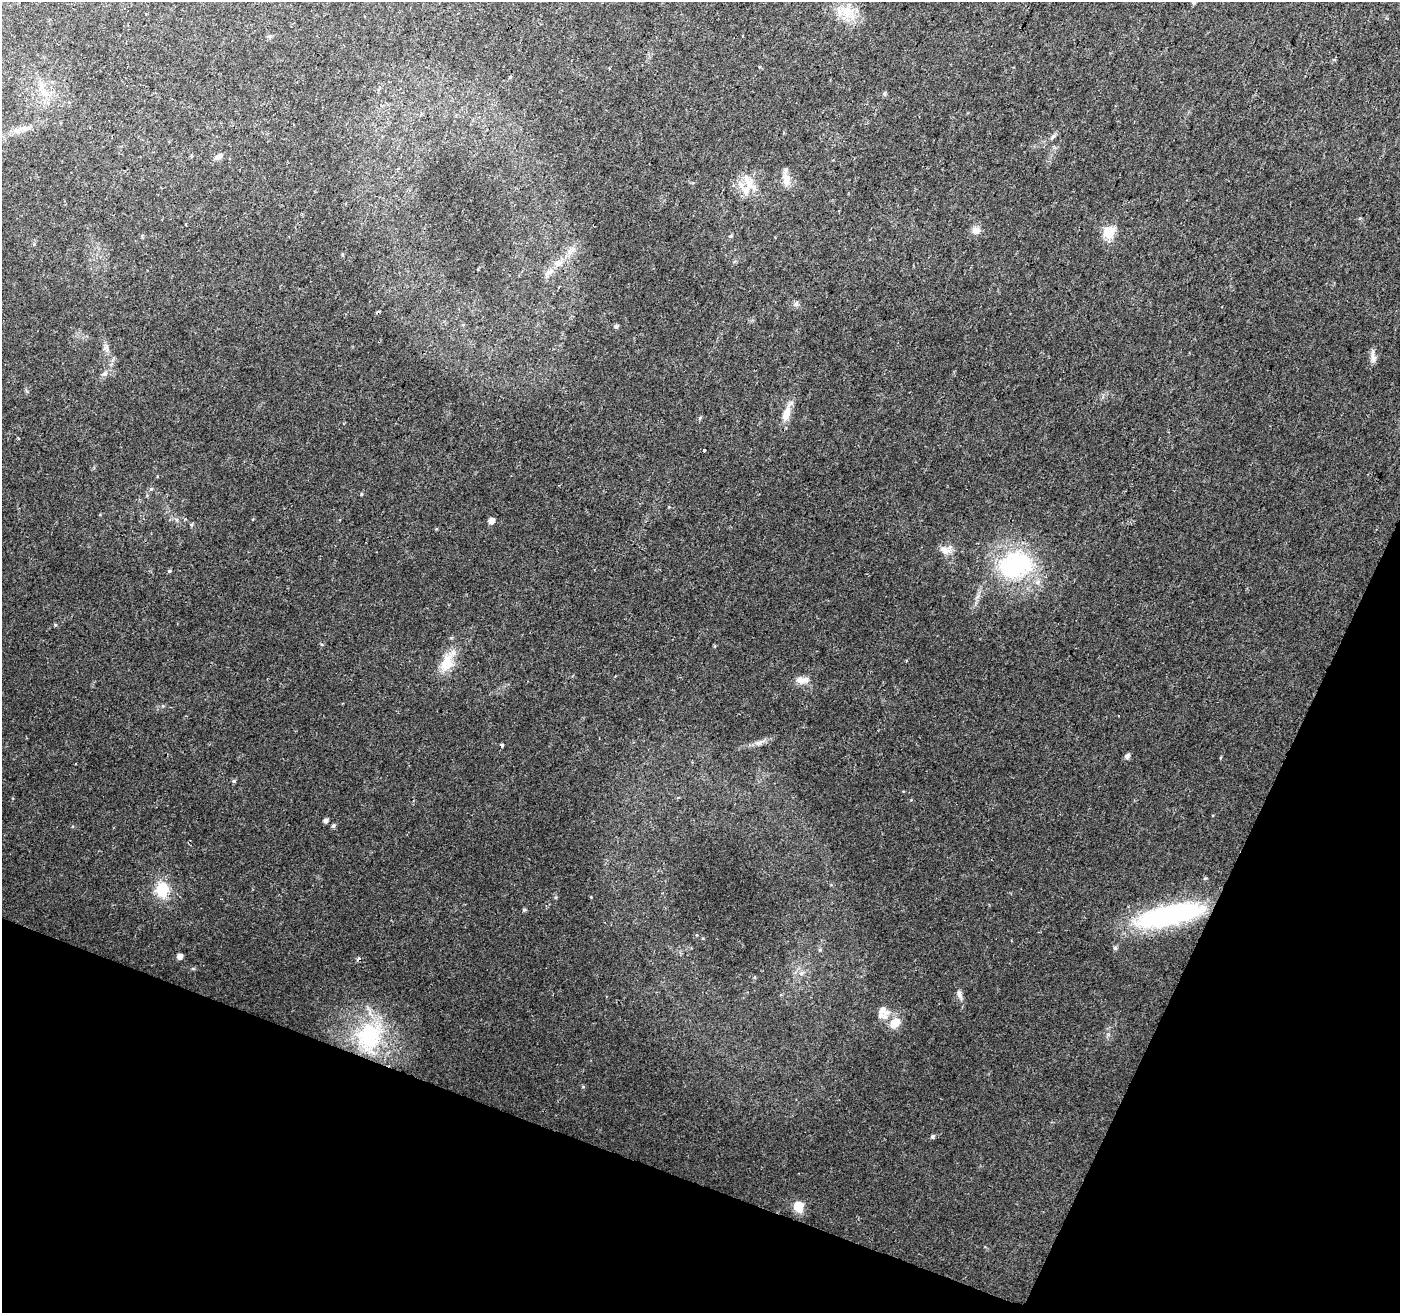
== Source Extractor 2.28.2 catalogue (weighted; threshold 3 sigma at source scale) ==
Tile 15 of 4 x 4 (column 3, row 4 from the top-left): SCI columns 2803-4200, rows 274-1584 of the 5598 x 5724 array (HDU 1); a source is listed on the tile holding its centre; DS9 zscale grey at full resolution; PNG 1402 x 1315 px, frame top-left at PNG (2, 2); no overlay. Shown black and unused: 19% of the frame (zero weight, under 2 of 3 exposures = <1% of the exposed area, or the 3 px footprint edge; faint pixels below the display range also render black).
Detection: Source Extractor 2.28.2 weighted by HDU 2 'WHT'; one run over the whole footprint, this tile lists its part. Background 0.0236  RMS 0.0039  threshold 0.0176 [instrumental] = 3 sigma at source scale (4.5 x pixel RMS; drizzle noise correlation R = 1.50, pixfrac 1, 0.0396/0.0396 arcsec/px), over >= 5 px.
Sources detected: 52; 3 cosmic-ray / hot-pixel residue — not listed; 2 inside a brighter listed object's ellipse — not listed separately; the other 47 listed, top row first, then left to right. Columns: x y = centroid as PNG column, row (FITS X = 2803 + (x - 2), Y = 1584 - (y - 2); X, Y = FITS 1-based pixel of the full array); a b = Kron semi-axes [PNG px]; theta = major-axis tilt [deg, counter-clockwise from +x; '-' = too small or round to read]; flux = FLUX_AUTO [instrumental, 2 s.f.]
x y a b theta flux
1194 2 6 6 - 0.72
847 12 19 15 -83 7.6
270 36 6 5 - 0.74
45 93 9 6 22 1.8
884 94 6 4 89 0.69
381 105 4 3 - 0.36
1053 137 10 4 45 0.98
219 156 11 6 23 1.7
786 179 17 11 -88 3.7
749 184 19 11 -88 5.6
976 230 11 8 -7 2.3
1109 232 6 6 - 30
731 236 6 4 22 0.51
558 263 10 9 - 2.5
549 272 13 6 31 1.9
796 304 8 6 63 0.98
616 327 5 5 - 0.82
106 348 10 8 -75 1.5
1373 357 18 6 -83 2
105 373 8 7 - 1.1
786 413 20 9 72 4.8
704 451 3 3 - 1.5
361 494 5 3 - 0.36
491 521 5 5 - 2.5
944 550 15 9 -54 2.9
1015 565 39 27 18 44
169 571 4 4 - 0.45
906 661 4 3 - 0.32
446 663 27 15 67 8.1
803 680 18 9 3 3
759 742 13 6 28 1.9
502 745 3 3 - 2.5
1127 756 6 5 - 1.3
234 781 5 4 - 0.63
325 820 5 4 - 1.3
333 826 5 5 - 0.81
162 889 9 8 - 18
524 910 5 4 - 0.62
1170 915 81 21 12 55
180 956 5 5 - 2
959 994 14 5 -73 1.6
882 1010 14 9 74 3
895 1023 12 9 40 5.2
369 1037 45 34 85 36
583 1087 5 3 - 0.4
933 1136 5 4 - 0.71
798 1206 6 6 - 20
Overlapping masked pixels (flux is a lower limit): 1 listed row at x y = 1170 915
Isophote crosses this tile's border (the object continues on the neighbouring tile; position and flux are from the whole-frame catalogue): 1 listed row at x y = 1194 2
Unlisted compact peaks at least as high as the median listed source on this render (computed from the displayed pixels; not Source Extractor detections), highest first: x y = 55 625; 321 644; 700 418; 436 529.